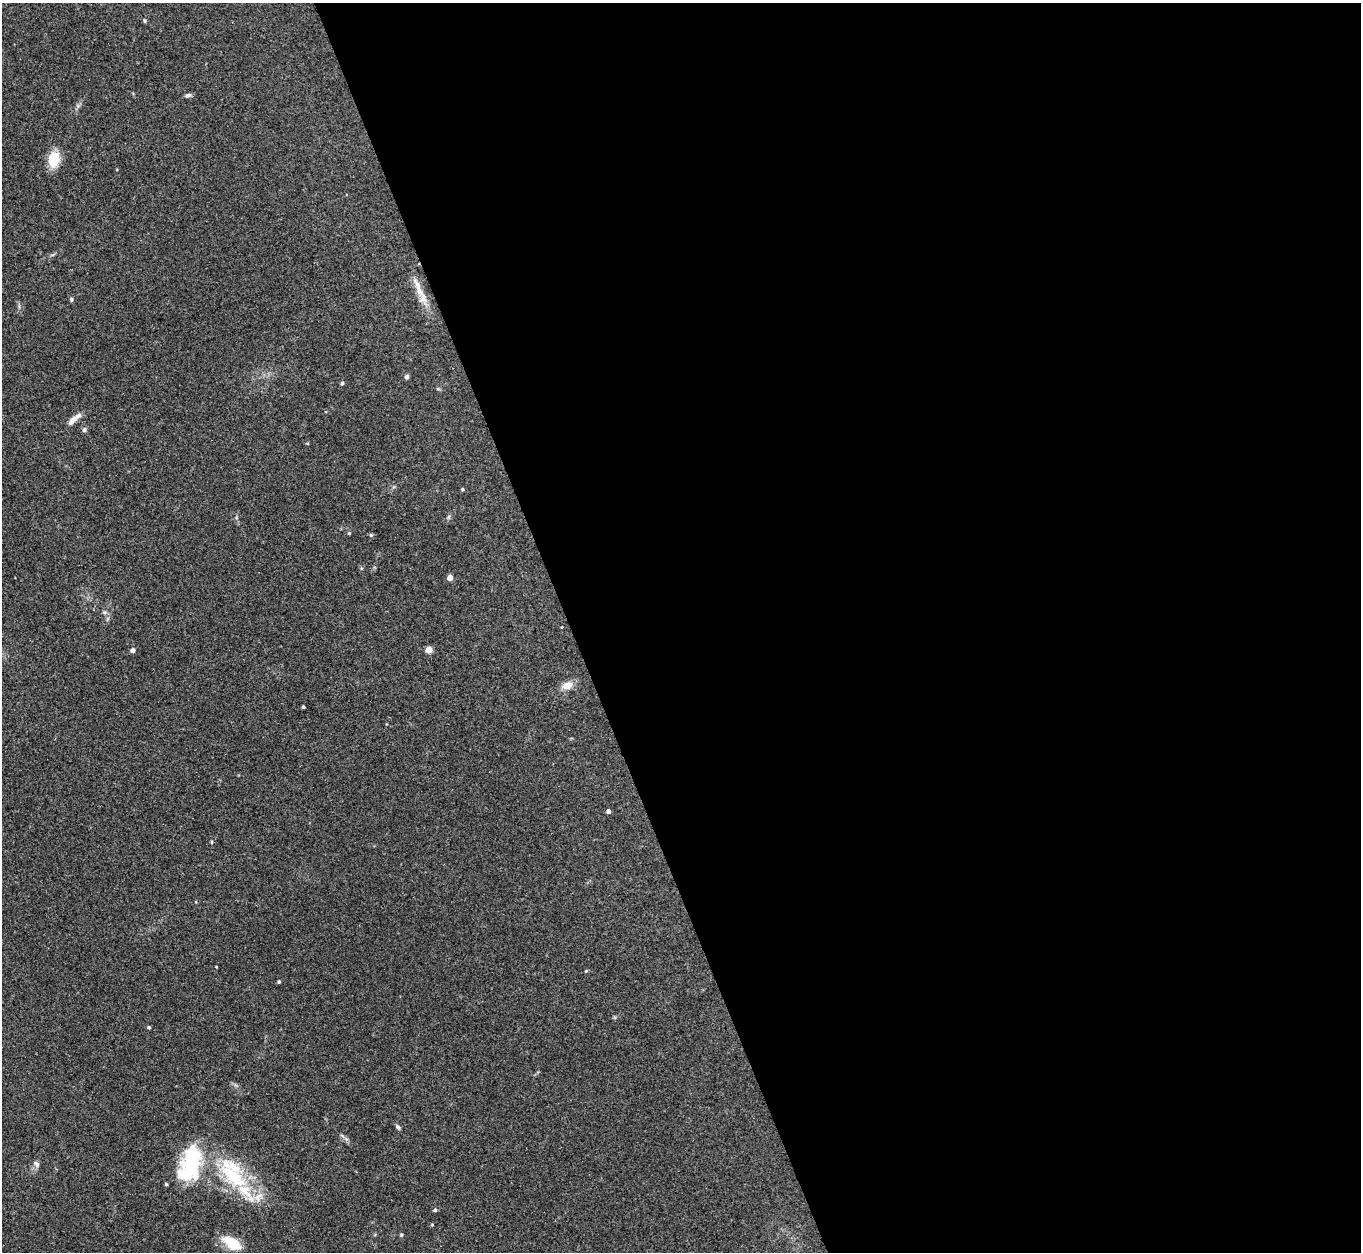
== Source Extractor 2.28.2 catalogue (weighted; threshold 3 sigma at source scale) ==
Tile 8 of 4 x 4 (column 4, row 2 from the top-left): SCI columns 4114-5472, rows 2810-4059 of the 5509 x 5488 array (HDU 1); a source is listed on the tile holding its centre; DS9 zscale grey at full resolution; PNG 1363 x 1254 px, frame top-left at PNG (2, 3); no overlay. Shown black and unused: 58% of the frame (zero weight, under 3 of 4 exposures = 5% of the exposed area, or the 3 px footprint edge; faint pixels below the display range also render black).
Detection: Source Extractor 2.28.2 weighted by HDU 2 'WHT'; one run over the whole footprint, this tile lists its part. Background 0.33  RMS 0.0096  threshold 0.0431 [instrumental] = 3 sigma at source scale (4.5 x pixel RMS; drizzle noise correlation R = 1.50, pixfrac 1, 0.05/0.05 arcsec/px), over >= 5 px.
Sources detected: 32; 4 inside a brighter listed object's ellipse — not listed separately; the other 28 listed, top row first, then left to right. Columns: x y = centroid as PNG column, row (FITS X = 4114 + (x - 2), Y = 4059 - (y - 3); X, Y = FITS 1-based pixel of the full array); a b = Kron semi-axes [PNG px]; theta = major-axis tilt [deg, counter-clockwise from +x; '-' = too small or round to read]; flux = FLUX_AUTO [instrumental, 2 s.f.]
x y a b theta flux
188 95 9 5 24 2.1
54 159 19 13 80 19
420 292 21 8 -55 12
71 299 6 4 89 1.5
407 377 5 5 - 2.2
342 383 4 4 - 1.6
74 419 22 6 41 7.4
84 430 6 5 - 1.9
307 443 4 3 - 0.94
462 489 4 4 - 1.2
349 533 4 3 - 0.97
371 535 5 4 - 1.3
450 578 4 4 - 8.4
133 650 5 4 - 4.5
429 650 5 5 - 15
567 686 14 9 23 8.9
303 707 3 3 - 1.3
608 811 4 4 - 3.1
279 982 4 3 - 1.3
149 1027 4 4 - 1.4
398 1127 7 5 -53 1.9
37 1164 9 6 -50 2.7
191 1164 46 26 71 73
233 1176 59 23 -54 77
435 1210 4 4 - 1.8
432 1225 5 3 - 0.8
401 1235 5 3 - 0.98
231 1243 24 12 -31 21